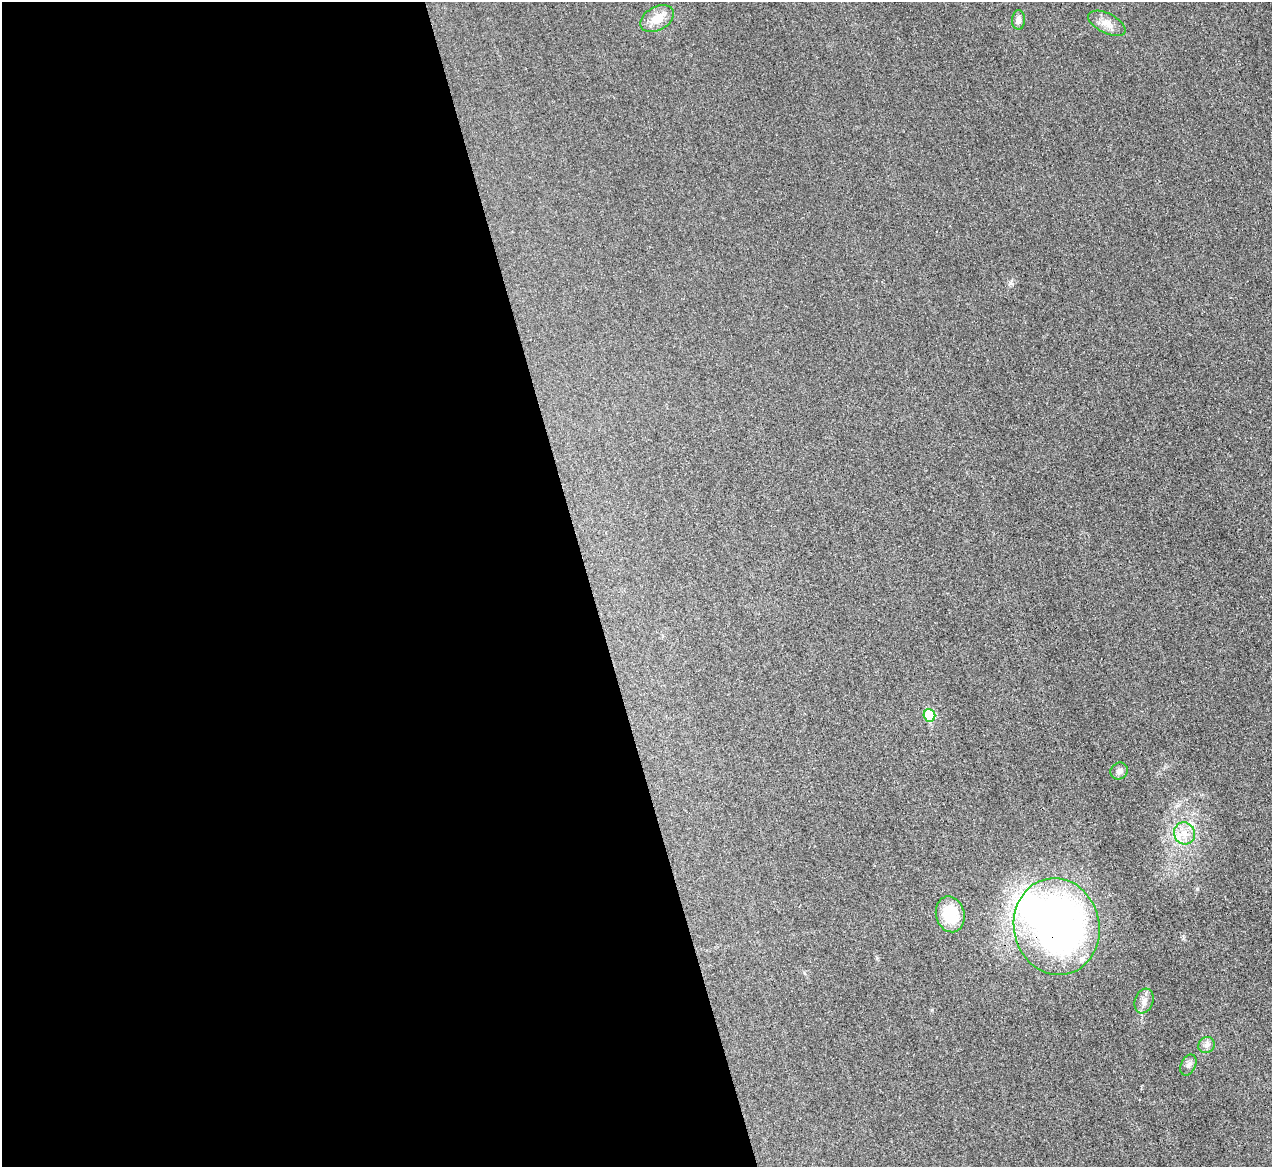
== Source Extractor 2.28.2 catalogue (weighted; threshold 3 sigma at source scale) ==
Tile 9 of 4 x 4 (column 1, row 3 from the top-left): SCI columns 17-1286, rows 1435-2599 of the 5097 x 5078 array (HDU 1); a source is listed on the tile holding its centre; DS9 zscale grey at full resolution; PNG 1274 x 1169 px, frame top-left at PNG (2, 2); each listed source drawn as its Kron ellipse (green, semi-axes under 4 px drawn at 4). Shown black and unused: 46% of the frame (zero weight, under 3 of 4 exposures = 1% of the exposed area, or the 3 px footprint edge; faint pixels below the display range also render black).
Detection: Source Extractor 2.28.2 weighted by HDU 2 'WHT'; one run over the whole footprint, this tile lists its part. Background 0.0431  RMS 0.0064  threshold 0.0286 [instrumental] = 3 sigma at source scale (4.5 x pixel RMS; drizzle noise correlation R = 1.50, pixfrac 1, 0.05/0.05 arcsec/px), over >= 5 px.
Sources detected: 13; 1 inside a brighter object's white glare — neither listed nor drawn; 1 inside a brighter listed object's ellipse — not listed separately; the other 11 listed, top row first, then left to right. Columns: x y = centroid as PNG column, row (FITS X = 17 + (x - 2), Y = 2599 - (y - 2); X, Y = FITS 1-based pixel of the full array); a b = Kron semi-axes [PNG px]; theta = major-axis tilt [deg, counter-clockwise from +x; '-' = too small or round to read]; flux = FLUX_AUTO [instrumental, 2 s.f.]
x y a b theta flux
657 19 18 11 29 10
1019 20 9 6 89 2.9
1107 23 20 10 -27 6.3
929 715 6 5 - 27
1119 771 9 8 - 2.6
1184 833 11 10 - 7
950 914 18 14 -75 23
1057 927 48 42 -77 310
1144 1001 13 9 70 3.8
1206 1045 9 7 44 2.7
1188 1065 11 7 65 2.5
Overlapping masked pixels (flux is a lower limit): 1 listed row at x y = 1057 927
Unlisted compact peaks at least as high as the median listed source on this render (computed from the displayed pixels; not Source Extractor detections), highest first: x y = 1197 889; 1010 283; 932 1010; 804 973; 1183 939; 877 958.